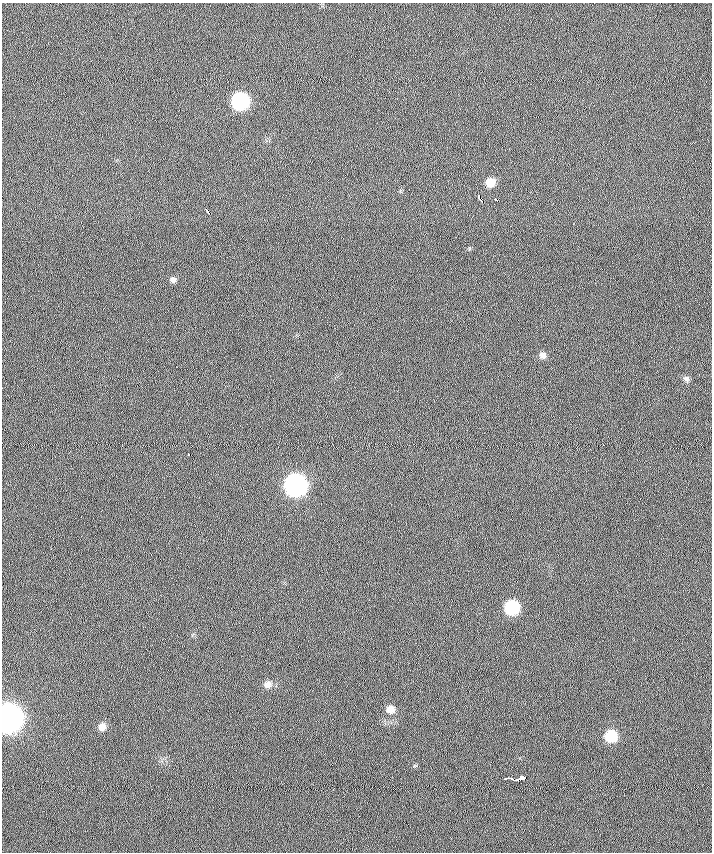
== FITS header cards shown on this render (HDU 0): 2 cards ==
NAXIS1  =                  710 /
NAXIS2  =                  850 /

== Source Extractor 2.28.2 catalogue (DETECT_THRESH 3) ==
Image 710 x 850 px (HDU 0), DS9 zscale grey, 1 PNG px = 1 image px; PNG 714 x 854 px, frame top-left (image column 1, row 850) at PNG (2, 3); no overlay
Background 0.545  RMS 6.6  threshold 19.8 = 3 sigma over >= 5 px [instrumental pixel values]
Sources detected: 19; all 19 listed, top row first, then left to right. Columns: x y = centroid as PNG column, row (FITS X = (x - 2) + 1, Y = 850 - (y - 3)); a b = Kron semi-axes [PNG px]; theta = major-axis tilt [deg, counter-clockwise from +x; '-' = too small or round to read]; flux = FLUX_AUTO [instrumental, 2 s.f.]
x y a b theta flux
240 101 10 10 - 82000
536 117 2 2 - 3400
490 182 9 9 - 5900
480 199 7 3 -61 6900
496 200 4 3 - 2900
208 212 7 3 -52 2600
173 280 7 6 - 1400
543 355 7 7 - 1800
686 379 8 6 -56 1200
189 454 3 3 - 1300
296 485 10 10 - 260000
512 607 9 9 - 39000
267 684 9 8 - 2200
390 709 8 7 - 3300
8 718 11 10 - 790000
102 727 9 8 - 2800
611 736 8 8 - 17000
522 778 7 4 7 19000
514 780 16 3 -12 7800
At the frame edge (FLAGS 8, measured only in part): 1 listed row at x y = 8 718